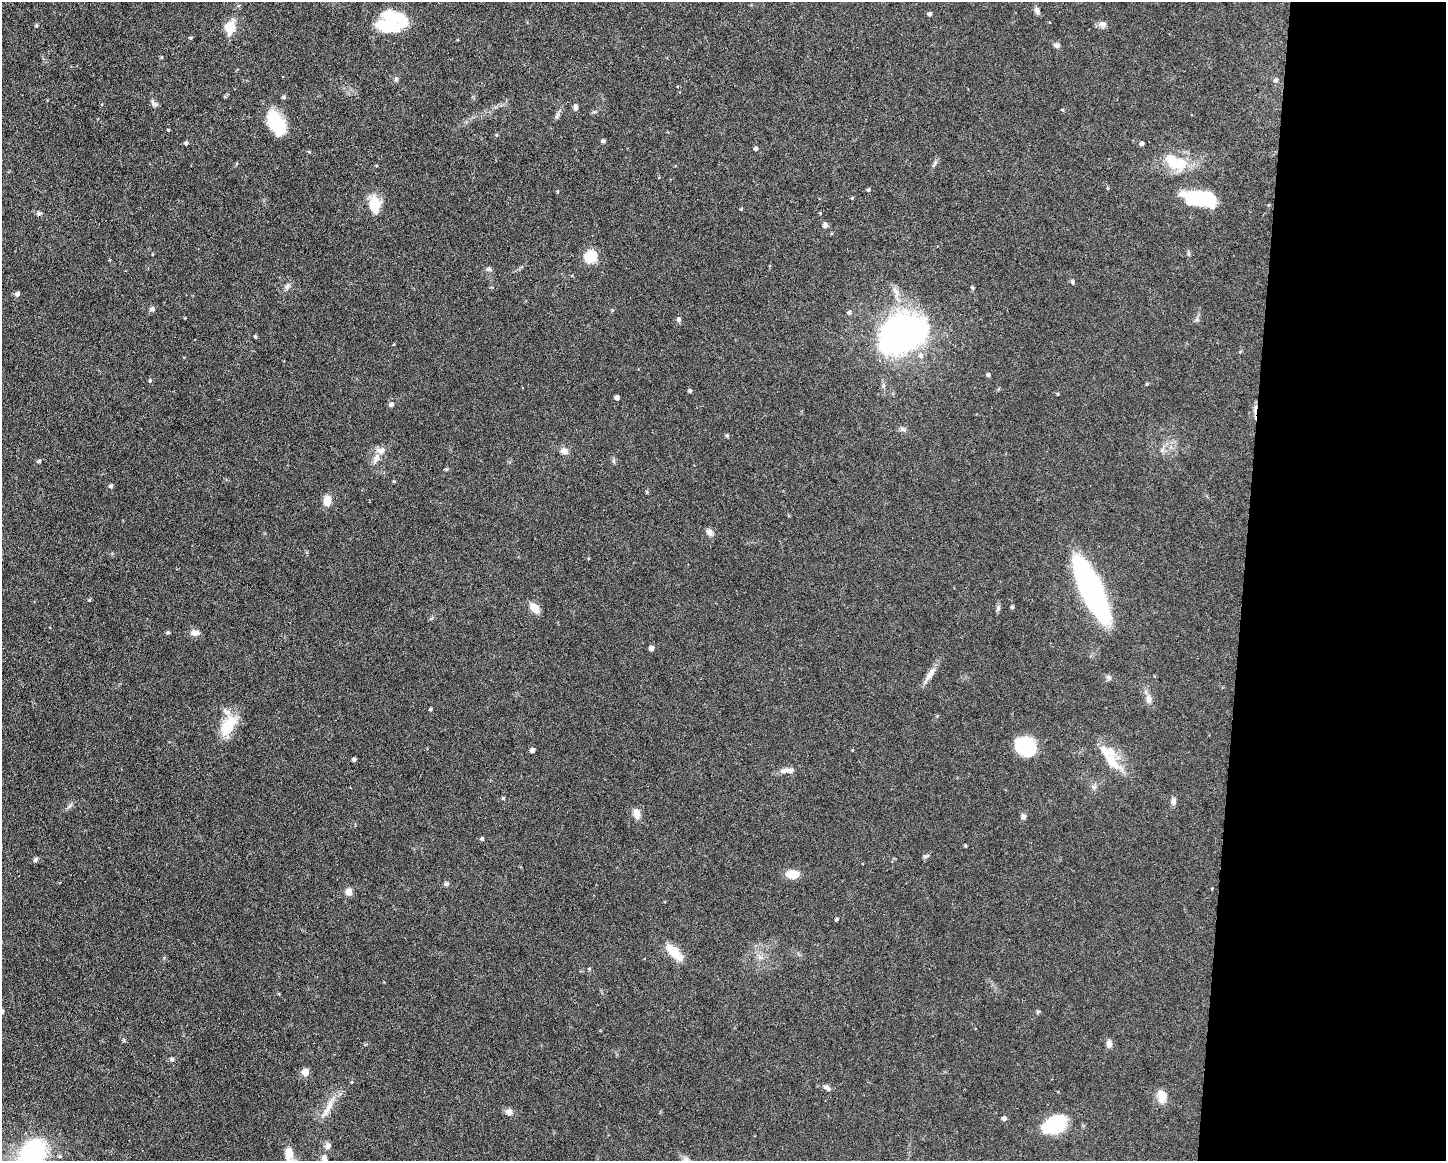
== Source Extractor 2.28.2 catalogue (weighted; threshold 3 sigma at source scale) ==
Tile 9 of 3 x 4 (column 3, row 3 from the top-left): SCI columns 3110-4553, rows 1160-2318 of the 4662 x 4637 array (HDU 1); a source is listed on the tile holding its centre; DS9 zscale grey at full resolution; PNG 1448 x 1163 px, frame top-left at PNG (2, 2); no overlay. Shown black and unused: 14% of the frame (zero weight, under 3 of 6 exposures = <1% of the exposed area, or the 3 px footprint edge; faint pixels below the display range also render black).
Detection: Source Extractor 2.28.2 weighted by HDU 2 'WHT'; one run over the whole footprint, this tile lists its part. Background 0.0934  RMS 0.0049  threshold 0.0202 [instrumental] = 3 sigma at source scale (4.09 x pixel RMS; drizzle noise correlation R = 1.36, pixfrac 0.8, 0.05/0.05 arcsec/px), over >= 5 px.
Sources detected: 119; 5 inside a brighter object's white glare — not listed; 5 inside a brighter listed object's ellipse — not listed separately; the other 109 listed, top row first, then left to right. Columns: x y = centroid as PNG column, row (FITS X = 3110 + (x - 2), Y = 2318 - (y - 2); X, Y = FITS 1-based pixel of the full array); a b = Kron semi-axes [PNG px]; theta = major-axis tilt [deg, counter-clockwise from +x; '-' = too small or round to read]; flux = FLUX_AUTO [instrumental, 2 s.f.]
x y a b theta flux
1037 10 8 6 -58 1.9
929 14 4 4 - 1.3
390 21 29 18 -29 15
1102 24 11 8 -2 2.1
36 25 5 4 - 0.62
230 27 13 9 80 10
191 38 4 4 - 0.55
1057 45 7 6 - 1.4
396 79 6 5 - 0.84
1276 80 6 5 - 1.4
284 97 5 4 - 0.85
154 103 13 4 -38 1.3
575 108 8 5 89 1.2
557 116 10 5 71 1.2
276 123 26 14 -62 19
168 130 4 3 - 0.41
496 135 5 3 - 0.45
603 141 5 4 - 1
186 143 5 4 - 0.89
1142 143 4 4 - 1.5
756 149 4 4 - 1.2
1175 162 32 15 -29 15
935 163 8 4 54 0.96
1107 188 5 3 - 0.48
868 190 4 4 - 0.72
557 191 5 3 - 0.47
852 198 4 3 - 0.43
1200 199 31 13 -7 34
374 204 19 12 -85 9.9
741 209 4 3 - 0.39
39 213 7 5 -7 0.96
820 213 3 3 - 0.54
825 225 5 4 - 2.4
152 254 4 3 - 0.33
590 257 6 5 - 43
489 269 7 5 -7 1.2
1072 282 6 4 -69 0.74
287 286 8 6 43 1.4
972 288 4 4 - 0.74
17 294 6 5 - 1.5
152 309 7 5 74 1
849 312 5 5 - 1.1
678 319 7 6 - 1.1
1197 319 7 4 0 0.78
903 333 40 32 19 150
255 337 4 3 - 0.65
988 375 5 4 - 1.1
150 381 5 4 - 0.68
1147 384 4 4 - 0.48
690 391 4 4 - 0.77
1058 394 5 3 - 0.4
617 398 4 4 - 1.6
391 405 5 4 - 1.6
903 429 9 5 -20 1.2
727 435 5 5 - 0.57
1162 450 6 6 - 1.3
564 451 9 7 -28 2.5
376 458 15 6 64 3.1
39 461 4 4 - 0.83
394 481 4 3 - 0.49
111 486 5 4 - 1.1
327 501 13 9 88 4.1
710 532 10 7 -42 2.2
1092 590 58 16 -64 120
89 600 5 4 - 0.54
1012 607 5 4 - 0.58
534 608 11 7 -47 5.9
998 608 8 6 -90 1
168 632 5 4 - 0.76
195 633 11 6 1 3
651 648 4 4 - 2.2
930 674 23 7 58 3.9
1149 699 12 7 -88 2.3
430 709 4 3 - 0.78
228 725 30 14 54 13
1026 746 18 14 -23 36
532 750 4 4 - 2
354 759 4 3 - 1
1111 761 35 14 -51 12
788 770 20 6 2 3.3
503 798 4 4 - 0.62
1173 801 9 7 -90 1.6
637 813 12 8 -76 3.5
1023 816 7 6 - 1.3
482 839 4 4 - 0.87
965 846 4 3 - 0.5
926 856 8 4 1 0.75
36 859 7 5 47 0.93
792 874 13 8 2 7.2
446 884 6 5 - 0.97
349 892 9 8 - 2.5
837 919 3 3 - 0.76
674 952 24 9 -44 9.3
2 1011 5 4 - 0.92
1038 1012 6 4 45 0.58
1109 1044 10 7 -89 1.8
172 1059 5 5 - 0.78
305 1072 5 5 - 8.4
827 1087 11 6 -38 1.5
1162 1097 18 10 -84 4.9
328 1108 36 6 62 5.7
509 1112 9 8 - 2.2
1004 1118 5 5 - 1.5
1057 1122 24 20 38 21
327 1146 10 8 51 1.8
33 1153 24 19 65 59
289 1154 16 9 -89 5.8
60 1156 5 4 - 0.68
324 1158 9 6 -76 2.4
Isophote crosses this tile's border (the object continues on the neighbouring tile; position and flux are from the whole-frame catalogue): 4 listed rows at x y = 2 1011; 33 1153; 289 1154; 324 1158